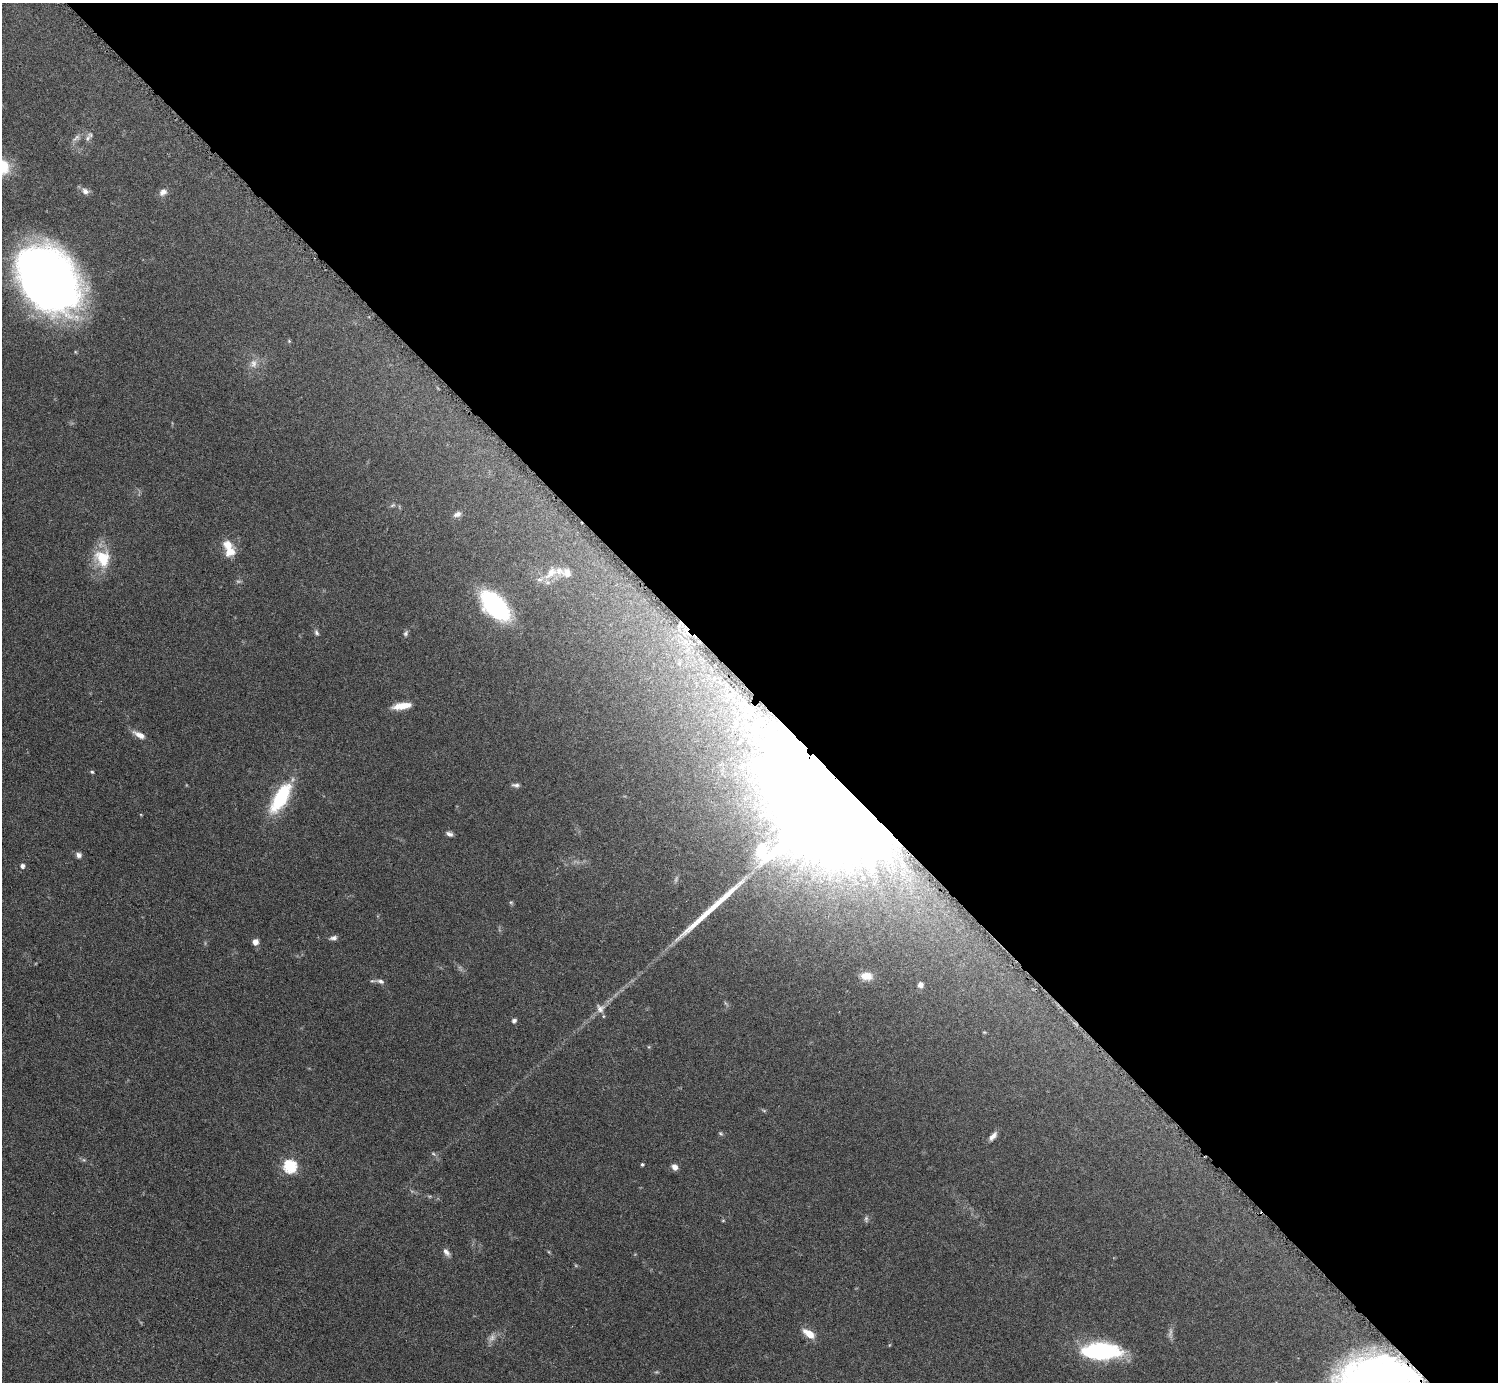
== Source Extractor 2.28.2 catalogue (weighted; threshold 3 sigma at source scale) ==
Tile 8 of 4 x 4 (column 4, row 2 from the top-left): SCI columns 4498-5993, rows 2926-4305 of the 5999 x 5997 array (HDU 1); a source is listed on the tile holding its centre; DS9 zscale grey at full resolution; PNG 1500 x 1384 px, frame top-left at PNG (2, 3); no overlay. Shown black and unused: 50% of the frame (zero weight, under 3 of 6 exposures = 1% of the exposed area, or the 3 px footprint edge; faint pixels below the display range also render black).
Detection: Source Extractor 2.28.2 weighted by HDU 2 'WHT'; one run over the whole footprint, this tile lists its part. Background 0.0815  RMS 0.0036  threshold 0.0147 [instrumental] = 3 sigma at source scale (4.09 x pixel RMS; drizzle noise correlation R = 1.36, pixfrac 0.8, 0.05/0.05 arcsec/px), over >= 5 px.
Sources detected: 52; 3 too faint to see at this stretch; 1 long thin detection or spike segment (spike, bleed or trail) — not listed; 4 inside a brighter listed object's ellipse — not listed separately; the other 44 listed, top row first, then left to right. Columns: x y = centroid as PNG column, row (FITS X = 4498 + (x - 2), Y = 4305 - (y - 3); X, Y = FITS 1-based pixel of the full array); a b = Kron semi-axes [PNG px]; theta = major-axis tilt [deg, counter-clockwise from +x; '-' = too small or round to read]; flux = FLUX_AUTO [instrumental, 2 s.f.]
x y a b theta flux
76 138 13 6 42 1.4
87 138 9 6 44 1.1
85 191 10 8 -30 1.5
163 192 11 9 39 1.7
48 278 49 36 -53 390
289 341 5 4 - 0.34
253 363 13 9 78 2.2
392 505 8 5 20 0.58
457 514 10 6 18 1.3
230 551 13 11 19 4.1
102 558 22 18 -61 10
551 573 23 11 42 4.9
567 573 12 10 -47 2.6
495 606 26 14 -46 59
316 632 8 5 -61 0.78
406 633 7 6 - 0.72
402 706 20 7 9 4.5
139 735 16 6 -28 2.5
92 772 5 4 - 0.47
516 785 10 5 -5 0.92
281 797 33 12 60 23
829 803 73 71 15 1500
449 834 8 5 -25 1
79 855 7 7 - 1.2
22 866 5 5 - 1.3
511 902 5 4 - 0.4
333 938 10 5 15 1.1
255 942 7 7 - 1.7
866 976 14 9 -1 3.6
380 981 9 5 -15 1.1
920 985 6 5 - 1.4
600 1008 12 12 - 2.4
514 1020 5 4 - 1.1
720 1133 7 4 -31 0.46
993 1136 12 6 49 1.7
433 1154 7 4 -45 0.51
642 1164 4 3 - 0.5
290 1166 6 6 - 43
674 1167 7 6 - 1.7
723 1220 5 3 - 0.28
446 1252 12 6 -53 1.4
809 1334 14 7 -36 4.5
1101 1351 36 15 0 39
1406 1373 53 14 -37 33
Overlapping masked pixels (flux is a lower limit): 2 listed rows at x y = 829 803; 1406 1373
Isophote crosses this tile's border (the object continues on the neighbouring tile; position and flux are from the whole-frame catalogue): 1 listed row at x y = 1406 1373